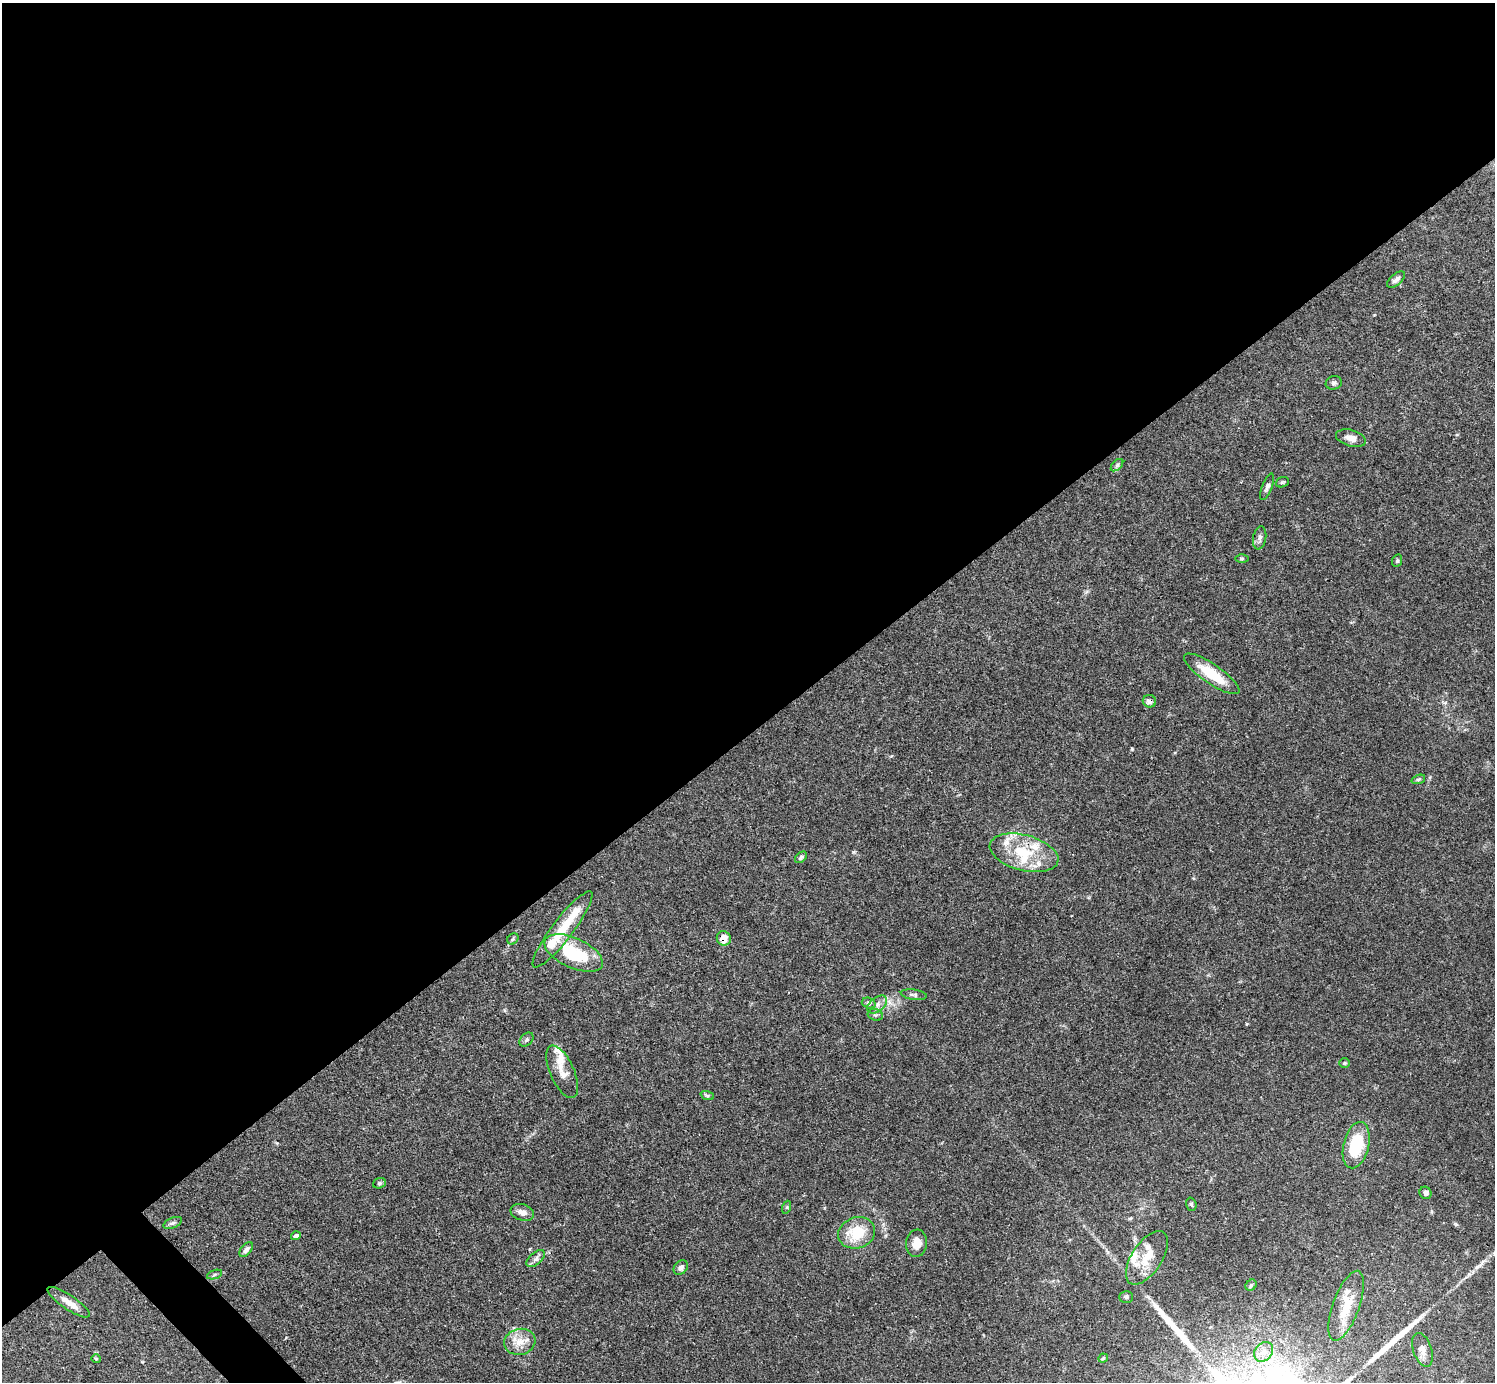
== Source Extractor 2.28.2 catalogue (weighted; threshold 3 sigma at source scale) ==
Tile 2 of 4 x 4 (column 2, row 1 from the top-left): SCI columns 1495-2987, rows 4294-5673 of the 5972 x 5970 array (HDU 1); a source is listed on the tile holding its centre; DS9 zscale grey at full resolution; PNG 1497 x 1384 px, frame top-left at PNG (2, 3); each listed source drawn as its Kron ellipse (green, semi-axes under 4 px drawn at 4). Shown black and unused: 54% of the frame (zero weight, under 3 of 4 exposures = <1% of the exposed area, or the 3 px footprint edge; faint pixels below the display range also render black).
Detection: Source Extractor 2.28.2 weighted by HDU 2 'WHT'; one run over the whole footprint, this tile lists its part. Background 0.0571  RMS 0.0031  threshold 0.0141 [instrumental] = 3 sigma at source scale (4.5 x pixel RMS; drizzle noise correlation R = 1.50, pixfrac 1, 0.05/0.05 arcsec/px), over >= 5 px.
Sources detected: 62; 2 long thin detections or spike segments (spike, bleed or trail) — neither listed nor drawn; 10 inside a brighter listed object's ellipse — not listed separately; the other 50 listed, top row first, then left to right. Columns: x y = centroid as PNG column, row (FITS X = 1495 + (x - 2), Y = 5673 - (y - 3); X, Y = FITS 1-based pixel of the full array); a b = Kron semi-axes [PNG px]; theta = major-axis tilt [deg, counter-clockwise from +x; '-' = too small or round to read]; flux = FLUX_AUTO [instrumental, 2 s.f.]
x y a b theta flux
1396 279 11 5 40 1.2
1334 383 8 6 20 0.75
1351 438 15 8 -15 2.5
1117 465 7 4 45 0.65
1282 482 7 5 19 0.44
1267 487 14 5 68 0.94
1260 538 11 6 80 1.1
1242 559 6 4 1 0.4
1397 561 6 5 - 0.45
1212 674 33 9 -34 9.7
1149 701 7 6 - 1.5
1418 779 7 4 19 0.47
1024 853 35 18 -15 13
801 857 7 4 43 0.68
562 929 47 10 53 11
724 938 7 6 - 3.1
513 939 6 5 - 0.47
574 953 31 14 -25 18
914 995 13 5 -8 0.97
869 1003 7 5 -19 0.71
877 1005 11 7 38 1.6
875 1015 8 5 -20 0.71
526 1040 8 5 45 0.73
1344 1063 5 4 - 0.43
562 1072 28 12 -66 3.8
707 1095 7 4 -19 0.5
1356 1145 24 12 76 14
379 1183 6 5 - 0.52
1425 1193 6 6 - 1
1191 1204 7 5 -74 0.49
787 1207 6 4 72 0.42
522 1212 12 8 -16 1.9
173 1223 10 5 24 0.78
857 1233 19 15 19 9.2
296 1236 5 4 - 0.7
917 1243 14 10 83 3.3
246 1250 9 5 49 1.1
1147 1258 30 15 56 7.2
536 1259 11 6 42 1.3
681 1267 8 6 46 1.2
215 1274 8 3 19 0.52
1251 1285 6 5 - 0.5
1126 1297 7 5 -1 0.58
68 1302 25 7 -34 3
1346 1306 37 13 70 8.2
520 1342 16 13 14 4.1
1422 1350 17 9 -72 2.4
1264 1352 11 8 49 1.9
1103 1358 4 4 - 0.39
96 1359 4 4 - 0.31
Overlapping masked pixels (flux is a lower limit): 2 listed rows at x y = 1149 701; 724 938